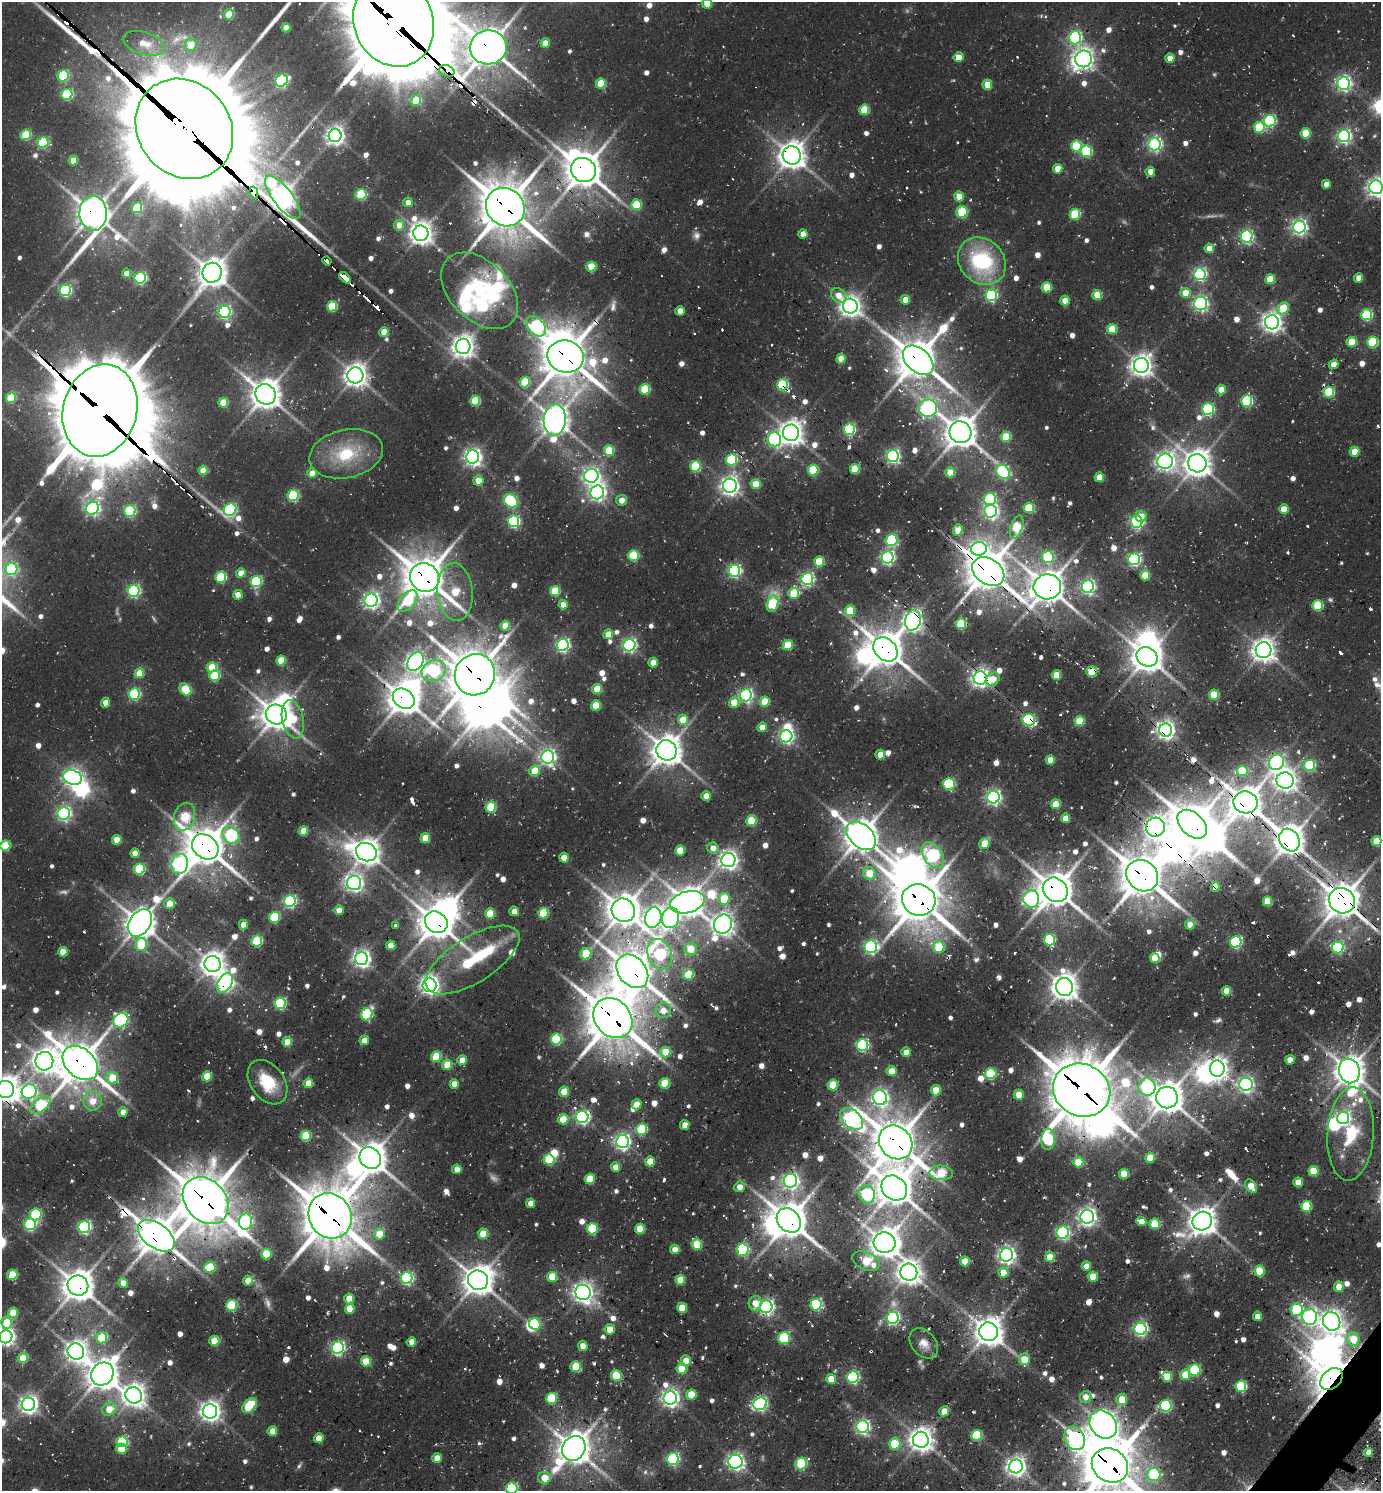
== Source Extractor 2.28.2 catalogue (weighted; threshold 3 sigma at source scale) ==
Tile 6 of 4 x 4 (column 2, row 2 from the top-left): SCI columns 1677-3055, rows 3012-4500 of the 5998 x 5989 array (HDU 1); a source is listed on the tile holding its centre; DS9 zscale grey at full resolution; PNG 1383 x 1493 px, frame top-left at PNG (2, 2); each listed source drawn as its Kron ellipse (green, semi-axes under 4 px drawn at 4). Shown black and unused: <1% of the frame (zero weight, under 2 of 3 exposures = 3% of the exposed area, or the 3 px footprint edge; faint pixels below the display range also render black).
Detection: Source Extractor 2.28.2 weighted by HDU 2 'WHT'; one run over the whole footprint, this tile lists its part. Background 0.106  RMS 0.0097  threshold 0.0438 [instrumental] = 3 sigma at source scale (4.5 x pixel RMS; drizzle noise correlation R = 1.50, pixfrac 1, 0.05/0.05 arcsec/px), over >= 5 px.
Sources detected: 916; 15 too faint to see at this stretch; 31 inside a brighter object's white glare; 45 cosmic-ray / hot-pixel residue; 6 long thin detections or spike segments (spike, bleed or trail) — neither listed nor drawn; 12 inside a brighter listed object's ellipse — not listed separately; of the other 807, all 500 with FLUX_AUTO >= 11.1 (the completeness limit of this list) listed and drawn (307 fainter detections not listed), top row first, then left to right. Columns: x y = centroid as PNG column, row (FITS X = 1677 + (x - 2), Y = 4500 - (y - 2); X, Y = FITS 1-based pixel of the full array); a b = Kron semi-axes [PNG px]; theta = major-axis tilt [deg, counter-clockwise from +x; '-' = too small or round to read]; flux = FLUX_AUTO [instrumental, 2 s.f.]
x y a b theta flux
707 4 5 5 - 28
229 14 5 5 - 33
394 22 46 39 -66 16000
286 28 4 4 - 16
1075 38 6 6 - 170
144 43 22 11 -16 19
545 43 5 4 - 16
191 45 6 6 - 21
488 47 18 17 - 2100
958 57 5 5 - 17
1170 58 5 4 - 12
1083 59 8 8 - 610
447 71 8 5 -20 190
63 76 6 5 - 89
282 81 6 6 - 150
601 83 5 5 - 39
1344 83 6 6 - 320
987 85 5 5 - 23
67 94 5 5 - 100
416 101 5 5 - 40
864 110 5 5 - 42
1270 121 6 5 - 140
1259 127 5 5 - 59
184 129 53 46 -51 29000
1306 133 5 5 - 41
26 135 5 5 - 55
335 136 6 6 - 530
1344 136 6 6 - 260
43 143 6 5 - 86
1154 144 6 6 - 260
1076 146 5 5 - 64
1086 151 6 5 - 86
792 155 9 9 - 1200
73 161 5 4 - 16
1058 169 5 4 - 20
584 170 13 11 -36 2100
1150 172 5 4 - 11
1326 184 4 4 - 11
1376 187 7 6 - 550
254 193 6 4 -77 220
361 195 5 5 - 72
959 196 5 5 - 19
283 197 26 9 -53 970
408 202 5 4 - 11
636 205 5 5 - 47
505 207 20 18 -43 3300
137 208 5 5 - 60
962 212 6 5 - 58
93 213 17 13 -87 1600
1075 214 5 5 - 61
399 225 5 5 - 14
1299 227 6 6 - 350
421 233 8 7 - 880
803 234 4 4 - 14
1247 237 6 6 - 200
1209 248 5 4 - 17
327 261 4 3 - 240
982 261 26 22 -44 98
591 266 5 5 - 33
126 273 5 4 - 14
212 273 10 9 - 1300
1200 274 6 6 - 200
140 278 6 5 - 140
345 278 7 3 -43 480
1359 278 5 4 - 14
1270 279 5 4 - 27
1047 287 5 5 - 37
65 290 6 5 - 140
480 291 45 29 -45 90
1185 293 5 5 - 19
839 295 8 6 -44 15
991 295 6 5 - 150
1097 295 5 5 - 36
905 300 5 5 - 16
1065 301 5 4 - 16
1201 303 7 6 - 230
332 306 5 5 - 54
850 306 7 7 - 740
1283 308 6 5 - 36
680 311 5 4 - 14
225 312 6 6 - 170
1367 315 5 5 - 100
1272 322 7 7 - 650
536 326 11 8 -48 170
1112 329 5 5 - 36
384 332 5 4 - 16
1352 342 5 5 - 35
1372 342 5 5 - 77
463 346 7 7 - 820
566 356 18 16 -12 2900
841 359 5 4 - 25
918 360 18 11 -42 3000
1334 364 5 4 - 12
1141 365 7 7 - 780
355 375 8 8 - 860
525 382 5 5 - 47
782 385 5 5 - 110
645 389 5 5 - 52
1221 390 5 4 - 18
1329 392 5 5 - 75
266 394 10 10 - 1400
11 398 5 5 - 40
475 401 5 5 - 48
1247 401 5 5 - 100
223 403 5 4 - 32
928 408 9 8 - 230
1208 409 6 5 - 150
100 410 47 37 75 13000
555 420 16 11 85 1300
849 429 6 5 - 140
960 432 11 10 - 1700
791 433 8 8 - 920
1006 437 5 5 - 39
774 439 7 6 - 160
609 450 5 5 - 45
1354 452 5 5 - 22
346 454 37 24 12 61
893 456 6 6 - 240
473 457 6 6 - 440
731 460 6 5 - 100
1165 461 8 7 - 560
1197 463 9 9 - 1300
695 466 5 5 - 58
855 469 5 5 - 38
203 470 5 4 - 22
813 470 5 5 - 52
950 472 5 5 - 22
1003 472 8 6 -52 180
312 473 5 4 - 16
591 476 7 7 - 410
1099 477 5 4 - 22
478 481 5 5 - 19
756 484 5 5 - 26
730 486 7 7 - 540
597 492 7 6 - 400
293 495 5 5 - 110
990 499 6 6 - 100
621 500 6 5 - 12
511 501 7 6 - 140
93 508 7 6 - 270
1029 508 5 5 - 44
1284 509 5 4 - 21
230 510 7 6 - 190
130 511 6 5 - 130
991 511 6 6 - 320
1141 516 5 5 - 12
514 521 6 5 - 150
1137 522 6 6 - 210
1017 527 12 5 70 57
958 530 6 4 69 22
892 540 6 5 - 97
979 549 8 7 - 270
633 556 5 5 - 76
1048 557 6 6 - 67
888 558 6 6 - 250
1134 559 6 5 - 180
819 562 5 5 - 41
11 569 6 6 - 120
734 571 6 5 - 220
988 571 17 12 -35 3200
241 573 5 4 - 15
1145 575 5 4 - 29
221 577 5 5 - 85
425 578 15 14 - 2500
807 579 6 6 - 210
256 581 6 5 - 100
1047 587 14 12 1 1900
1088 587 6 6 - 240
134 591 6 5 - 180
555 591 5 5 - 49
455 592 29 17 -84 59
794 593 5 5 - 51
238 595 5 4 - 14
371 600 6 6 - 400
408 601 12 7 50 57
772 604 9 5 76 69
563 605 5 4 - 14
1318 606 5 5 - 62
850 611 5 5 - 39
913 620 10 8 74 500
961 624 5 5 - 60
505 626 5 5 - 27
608 634 5 5 - 16
563 645 6 6 - 240
629 645 6 6 - 240
788 645 5 5 - 39
885 649 14 10 -45 2100
1263 650 8 8 - 840
1147 657 11 9 -31 1500
281 661 5 5 - 32
415 661 10 7 57 500
653 663 5 4 - 15
212 667 5 5 - 41
434 671 12 10 20 110
1092 672 5 5 - 56
139 673 5 4 - 25
475 675 21 20 - 3100
1056 675 5 5 - 30
214 676 5 5 - 67
980 678 6 6 - 540
993 679 7 6 - 18
597 689 5 5 - 29
185 690 6 5 - 54
134 694 6 5 - 110
746 695 6 6 - 230
1214 695 5 5 - 39
404 699 12 9 -37 1600
734 702 5 5 - 24
765 702 5 5 - 32
105 703 5 4 - 13
596 705 5 5 - 34
276 714 11 9 -22 1500
293 719 19 10 -77 41
683 720 5 5 - 25
1029 720 6 6 - 170
1080 721 5 5 - 40
762 727 5 4 - 13
1165 730 6 6 - 520
786 736 6 6 - 260
667 750 10 10 - 1500
880 754 5 4 - 16
548 757 6 6 - 360
1050 760 4 4 - 19
1276 762 8 7 - 290
1310 765 5 5 - 95
535 771 5 5 - 30
1242 771 5 5 - 44
72 777 9 7 -18 460
1285 780 9 8 - 760
949 784 6 6 - 94
706 796 5 4 - 16
994 797 6 6 - 310
1246 802 12 11 - 1800
1056 804 5 5 - 28
491 807 5 5 - 60
64 813 6 6 - 260
184 817 14 10 74 60
1065 818 5 4 - 19
751 821 5 5 - 46
1192 824 17 11 -43 3200
1155 827 9 9 - 740
303 831 5 4 - 22
231 835 10 7 -50 140
861 836 17 11 -43 1800
425 838 5 5 - 26
117 840 5 4 - 23
1289 840 12 9 -59 1500
1376 841 5 5 - 31
984 843 6 5 - 26
5 846 5 5 - 50
205 847 14 11 -39 2300
713 848 5 5 - 11
680 850 5 5 - 28
366 852 10 9 - 1100
135 853 5 4 - 16
933 855 14 9 -54 180
564 858 5 4 - 19
728 860 7 7 - 540
180 864 10 8 76 340
139 869 5 5 - 78
869 873 6 6 - 26
1142 876 17 14 -42 2700
354 883 7 7 - 470
1215 887 5 4 - 29
1055 890 13 11 -40 2000
724 899 6 5 - 43
1031 899 8 8 - 250
919 900 17 15 -17 3200
290 901 6 5 - 190
1267 901 5 5 - 30
1342 901 13 12 - 2000
687 902 18 10 15 1600
170 903 5 5 - 15
339 910 4 4 - 14
623 910 12 11 - 1800
514 911 5 4 - 12
490 913 5 5 - 32
543 913 5 5 - 54
274 917 5 5 - 74
653 918 10 8 77 600
670 918 10 8 76 310
436 922 12 10 -35 1800
140 923 15 10 55 1500
723 924 10 8 59 770
243 925 5 4 - 13
395 925 3 3 - 23
1190 925 5 4 - 16
1049 940 6 5 - 84
257 941 5 5 - 76
1236 942 6 5 - 140
141 945 6 5 - 47
391 945 5 4 - 16
871 947 6 6 - 220
939 947 5 5 - 49
1338 947 6 6 - 130
691 949 6 6 - 25
63 952 5 4 - 24
586 954 6 5 - 43
660 954 16 12 -68 120
1155 958 5 4 - 28
361 959 6 6 - 460
472 960 53 22 32 110
213 964 8 8 - 1000
632 971 18 14 -50 2700
688 974 5 5 - 39
225 983 10 7 59 350
429 985 7 7 - 580
1065 987 9 8 - 1100
1226 991 5 4 - 17
280 1003 6 5 - 120
663 1010 8 7 - 13
367 1014 6 5 - 110
613 1018 21 18 -49 3600
121 1020 8 6 40 230
556 1039 5 5 - 87
364 1040 5 4 - 14
287 1042 5 5 - 23
862 1045 6 5 - 150
665 1052 5 5 - 24
906 1052 5 4 - 12
436 1057 5 5 - 44
462 1060 5 4 - 18
1290 1060 5 4 - 14
44 1061 9 9 - 920
80 1063 20 14 -41 2500
447 1065 5 5 - 29
1217 1069 8 7 - 640
891 1071 5 5 - 17
1349 1071 12 10 -72 1400
990 1074 6 5 - 76
207 1076 5 5 - 27
112 1078 6 6 - 32
268 1082 24 17 -54 40
308 1083 5 4 - 17
665 1083 5 5 - 44
454 1084 5 4 - 14
1246 1084 7 6 - 300
833 1085 5 5 - 34
1147 1087 9 8 - 150
5 1089 8 8 - 1200
936 1090 5 5 - 26
1082 1090 29 26 -26 4900
29 1092 7 7 - 250
564 1092 5 5 - 25
1019 1095 5 5 - 20
1167 1097 11 11 - 1700
880 1098 7 7 - 350
93 1101 10 9 - 16
637 1104 5 5 - 18
40 1105 11 6 39 86
123 1112 5 4 - 13
582 1117 6 6 - 250
1343 1118 6 6 - 240
563 1119 5 5 - 30
851 1119 13 8 -40 390
685 1125 5 4 - 12
642 1129 5 5 - 80
1351 1134 47 23 87 62
306 1136 5 5 - 57
1048 1139 11 7 85 98
622 1141 6 6 - 330
896 1142 18 15 -46 3000
370 1158 11 10 - 1700
1150 1158 5 4 - 26
549 1160 5 5 - 65
650 1161 5 5 - 17
1078 1162 5 5 - 32
616 1167 5 4 - 14
457 1169 5 4 - 13
1313 1171 5 5 - 40
941 1173 12 7 -3 50
1124 1174 5 5 - 27
590 1179 5 5 - 34
790 1181 7 6 - 330
1298 1182 5 5 - 18
1251 1186 7 5 -55 18
739 1187 5 5 - 12
894 1188 14 11 -41 2000
867 1194 9 8 - 130
206 1201 26 20 -48 3800
531 1203 5 4 - 15
1306 1206 5 5 - 63
36 1214 6 5 - 97
330 1216 23 21 -57 4200
1087 1217 7 7 - 480
789 1220 13 10 -46 2200
246 1221 8 6 86 170
1202 1221 10 9 - 1300
1141 1222 5 4 - 13
30 1224 6 5 - 120
1155 1224 5 5 - 40
84 1227 6 6 - 190
592 1229 5 5 - 71
640 1229 5 5 - 34
1063 1233 6 6 - 200
379 1234 5 5 - 25
483 1234 5 5 - 27
156 1236 21 12 -36 2300
885 1243 11 10 - 1500
697 1244 5 5 - 46
675 1249 5 4 - 13
743 1250 6 6 - 110
266 1254 5 5 - 33
1006 1255 6 6 - 450
1050 1257 5 5 - 28
866 1261 14 9 -24 39
965 1261 5 5 - 24
1086 1266 5 4 - 13
210 1267 5 5 - 44
1259 1271 5 5 - 39
909 1272 8 8 - 950
1003 1273 5 5 - 22
12 1275 5 5 - 46
552 1277 5 5 - 34
1093 1277 5 5 - 26
407 1278 6 6 - 170
478 1280 10 9 - 1500
680 1280 5 5 - 25
248 1281 5 5 - 15
123 1283 5 5 - 13
78 1286 10 10 - 1700
1339 1287 5 5 - 18
583 1292 8 7 - 650
349 1298 5 5 - 21
755 1303 7 6 - 16
231 1305 5 5 - 74
816 1305 6 5 - 130
766 1307 6 6 - 350
682 1308 5 5 - 28
350 1309 5 5 - 21
1297 1310 6 6 - 91
13 1313 5 5 - 31
1257 1316 4 4 - 12
1310 1317 8 7 - 290
893 1318 6 6 - 200
1332 1321 9 8 - 800
6 1322 6 5 - 32
535 1324 6 5 - 76
610 1329 5 5 - 17
1140 1329 6 6 - 250
988 1332 9 9 - 1400
6 1337 6 6 - 450
102 1338 5 5 - 56
784 1338 6 6 - 84
1353 1339 7 6 - 26
214 1341 5 5 - 34
411 1342 5 4 - 14
924 1343 17 12 -49 12
583 1346 5 4 - 14
338 1348 6 6 - 220
76 1351 8 8 - 700
23 1358 5 5 - 29
1024 1359 6 5 - 23
366 1361 5 5 - 30
686 1361 5 5 - 14
576 1367 5 5 - 39
682 1369 5 5 - 30
1195 1370 6 5 - 89
102 1374 12 10 49 1600
616 1375 5 5 - 56
1185 1375 5 5 - 28
853 1377 6 5 - 160
1167 1377 5 5 - 28
831 1379 5 5 - 23
1331 1379 13 9 45 1400
1241 1386 5 5 - 99
134 1395 8 8 - 830
691 1395 5 5 - 32
1085 1397 6 6 - 11
551 1398 5 5 - 72
670 1398 7 6 - 440
1122 1399 6 5 - 21
28 1404 7 6 - 530
760 1404 7 6 - 240
250 1405 9 5 47 74
1166 1406 6 6 - 120
109 1409 7 6 - 17
210 1411 7 7 - 670
944 1411 5 5 - 18
1103 1425 15 12 -48 1200
863 1427 6 6 - 270
272 1431 5 5 - 17
977 1435 5 5 - 64
319 1438 5 4 - 19
1075 1438 12 9 -62 290
921 1440 8 8 - 960
122 1442 5 5 - 97
895 1444 6 5 - 35
574 1448 13 11 57 1800
121 1449 5 5 - 32
1369 1452 4 4 - 14
437 1458 5 4 - 13
673 1459 6 6 - 170
735 1462 7 7 - 320
801 1464 6 5 - 84
1110 1465 19 16 -34 4000
1016 1466 7 7 - 600
1154 1475 6 6 - 82
544 1478 6 6 - 22
512 1488 6 5 - 110
Overlapping masked pixels (flux is a lower limit): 65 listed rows (the first 20) at x y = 394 22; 488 47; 447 71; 184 129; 1344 136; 792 155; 584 170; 254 193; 283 197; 505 207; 93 213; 327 261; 345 278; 566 356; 918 360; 782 385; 100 410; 960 432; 979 549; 988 571
Isophote crosses this tile's border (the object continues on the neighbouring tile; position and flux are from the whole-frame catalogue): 10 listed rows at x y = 707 4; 394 22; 184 129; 1376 187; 100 410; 5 846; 5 1089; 6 1337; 1110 1465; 512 1488